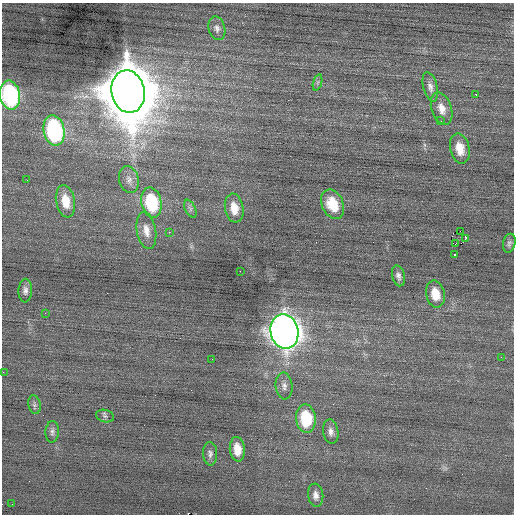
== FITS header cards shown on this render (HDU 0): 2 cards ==
NAXIS1  =                  512 / Axis length
NAXIS2  =                  512 / Axis length

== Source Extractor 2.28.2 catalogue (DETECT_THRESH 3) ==
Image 512 x 512 px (HDU 0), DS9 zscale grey, 1 PNG px = 1 image px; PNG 516 x 516 px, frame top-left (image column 1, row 512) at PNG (2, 3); each listed source drawn as its Kron ellipse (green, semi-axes under 4 px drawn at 4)
Background 0.0458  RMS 0.76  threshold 2.27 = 3 sigma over >= 5 px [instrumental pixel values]
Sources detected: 43; all 43 listed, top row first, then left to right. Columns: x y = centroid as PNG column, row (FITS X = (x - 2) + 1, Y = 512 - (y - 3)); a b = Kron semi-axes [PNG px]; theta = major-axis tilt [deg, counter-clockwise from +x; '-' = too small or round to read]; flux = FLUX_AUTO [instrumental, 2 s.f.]
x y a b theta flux
217 28 12 8 -75 250
318 82 8 3 71 88
430 87 15 7 -76 290
128 92 21 16 -79 380000
476 94 3 2 - 490
10 95 15 10 -79 7100
442 109 17 10 -71 550
441 121 2 2 - 82
54 130 15 10 -78 7400
460 148 15 9 -77 840
27 180 2 2 - 26
129 180 13 9 -73 340
65 201 16 9 -80 930
151 202 15 10 -78 3100
333 204 15 10 -66 1300
234 208 14 9 -80 720
190 209 9 5 -64 140
146 230 19 9 -80 530
460 231 2 2 - 410
169 232 2 2 - 190
465 238 3 2 - 65
456 243 3 2 - 57
509 243 9 6 76 140
454 254 3 2 - 140
240 271 2 2 - 190
398 276 10 6 -76 210
25 291 12 7 88 230
435 294 14 9 -78 920
45 313 2 2 - 180
284 331 17 14 -78 62000
501 357 3 2 - 92
212 359 3 2 - 40
3 372 3 2 - 95
284 386 13 8 -85 320
34 405 9 6 -78 130
105 416 9 6 -16 130
306 418 14 10 -85 2600
52 432 11 6 86 180
331 432 12 7 -81 270
237 449 12 7 -84 710
210 454 12 7 -89 200
316 495 11 7 -82 280
12 504 2 2 - 35
At the frame edge (FLAGS 8, measured only in part): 2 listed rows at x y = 10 95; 3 372